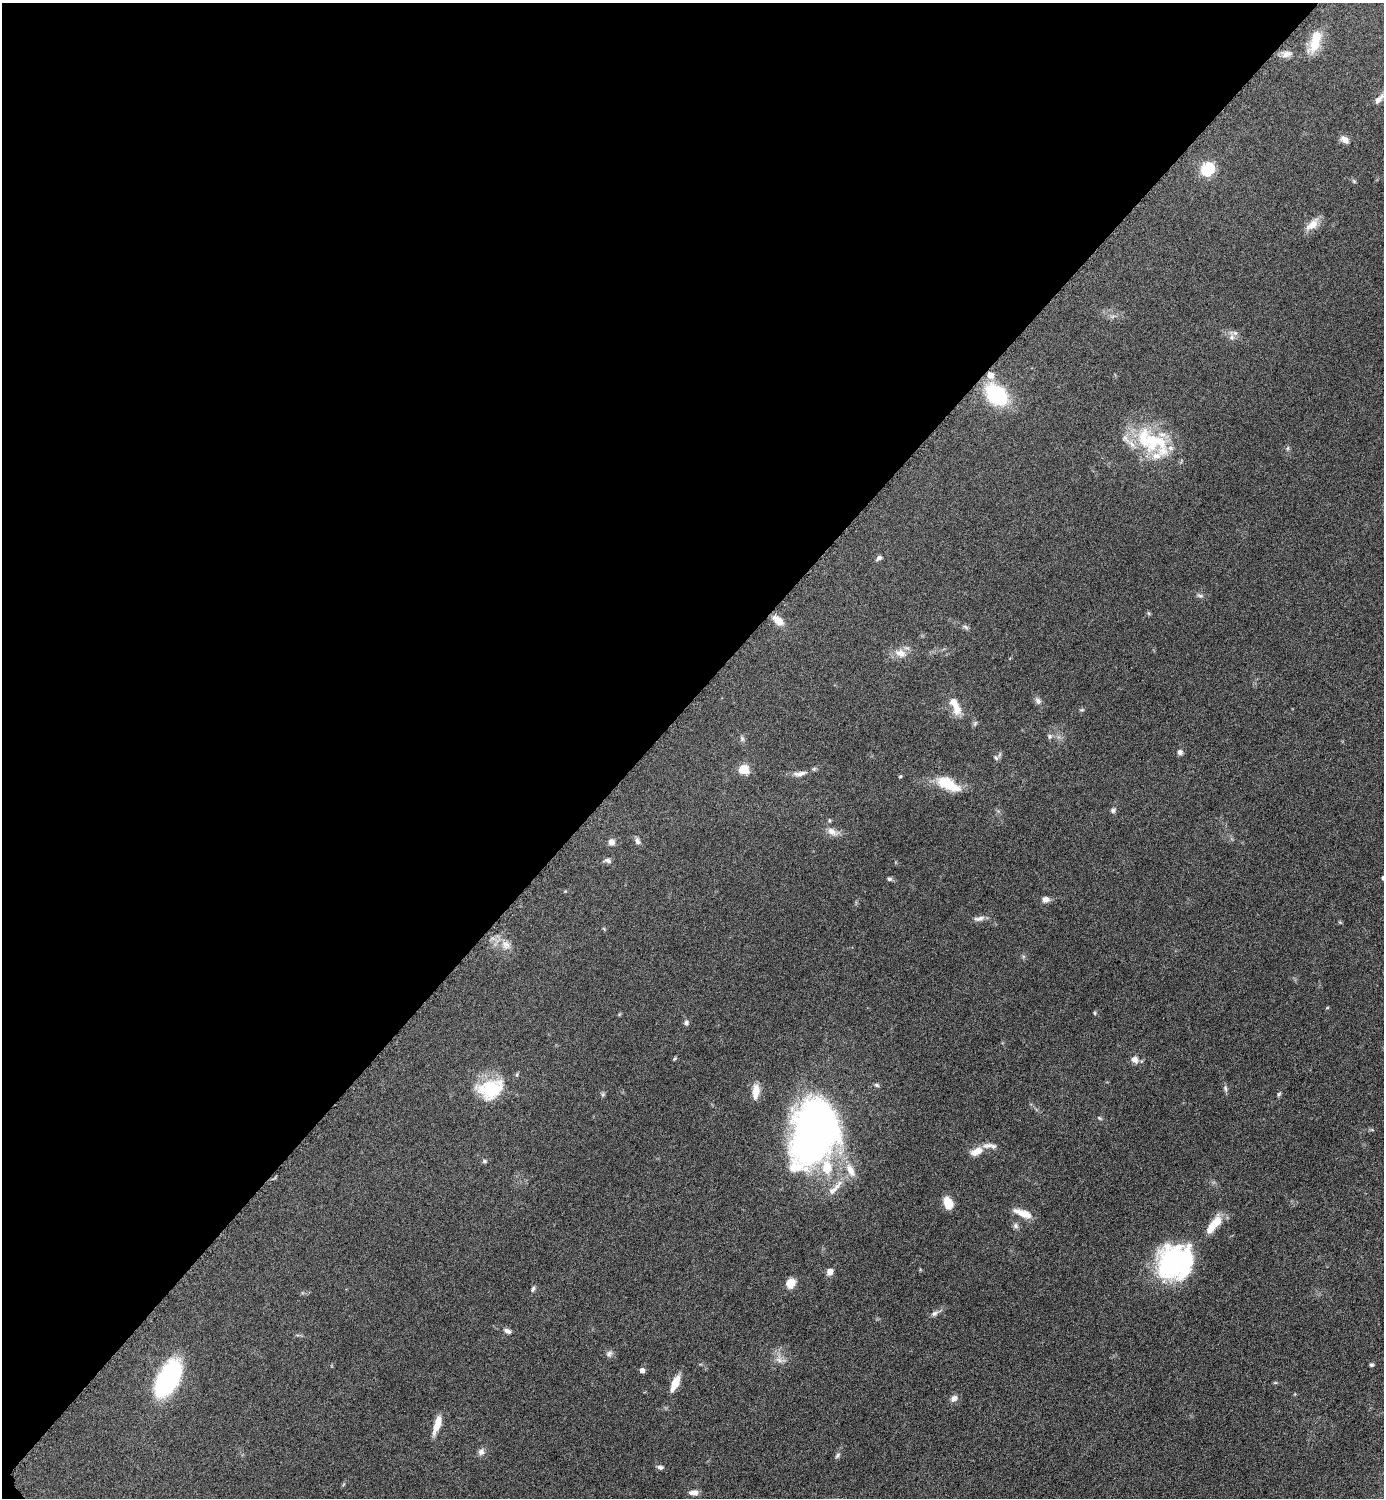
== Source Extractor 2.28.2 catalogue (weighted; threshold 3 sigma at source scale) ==
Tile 5 of 4 x 4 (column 1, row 2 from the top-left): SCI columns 308-1689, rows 3000-4495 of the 6003 x 6003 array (HDU 1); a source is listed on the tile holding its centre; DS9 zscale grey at full resolution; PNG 1386 x 1500 px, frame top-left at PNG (2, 3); no overlay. Shown black and unused: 47% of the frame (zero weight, under 6 of 12 exposures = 1% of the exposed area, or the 3 px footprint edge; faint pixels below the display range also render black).
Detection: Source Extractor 2.28.2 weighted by HDU 2 'WHT'; one run over the whole footprint, this tile lists its part. Background 0.0872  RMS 0.0039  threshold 0.016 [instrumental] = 3 sigma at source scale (4.09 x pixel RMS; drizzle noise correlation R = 1.36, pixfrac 0.8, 0.05/0.05 arcsec/px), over >= 5 px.
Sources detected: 89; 9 inside a brighter listed object's ellipse — not listed separately; the other 80 listed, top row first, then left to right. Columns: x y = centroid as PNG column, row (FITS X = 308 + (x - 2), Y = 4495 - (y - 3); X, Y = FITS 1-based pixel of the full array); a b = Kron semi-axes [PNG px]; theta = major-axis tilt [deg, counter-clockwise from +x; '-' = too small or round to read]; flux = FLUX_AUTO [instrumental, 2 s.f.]
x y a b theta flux
1315 42 29 12 72 8.9
1287 54 15 8 13 2.3
1379 99 15 6 47 2.2
1345 140 11 8 -37 2.2
1207 169 6 6 - 54
1354 181 7 4 -45 0.53
1312 224 20 10 40 4
1232 337 9 8 - 1.7
990 375 7 6 - 3.4
996 395 22 16 -43 30
1152 441 36 28 -82 22
1288 448 6 4 71 0.53
879 558 8 5 31 0.97
1200 596 9 5 -13 0.89
1148 613 6 4 -70 0.46
778 620 13 8 -38 4.4
965 627 9 5 -28 0.85
900 653 18 11 -17 4.1
1038 701 10 7 -58 1.4
956 709 16 12 -88 4.3
1082 710 8 4 8 0.48
975 723 8 5 63 0.73
1050 736 7 7 - 0.91
742 739 8 5 -64 0.86
1180 752 7 6 - 1.2
996 758 8 6 -56 0.89
743 769 6 6 - 13
800 774 20 7 8 2.8
900 776 5 4 - 0.39
949 783 32 14 -32 9.5
1113 810 7 7 - 0.96
829 821 5 5 - 0.54
832 832 17 9 -26 2.9
637 841 9 6 -65 1.2
611 842 8 8 - 1.8
608 860 9 6 -8 1.2
889 879 6 5 - 0.82
1046 899 8 7 - 2
979 918 16 6 10 1.8
604 929 6 4 -56 0.36
506 945 15 13 -34 4
1327 1008 5 3 - 0.33
1095 1013 6 4 -89 0.39
686 1023 7 6 - 1
675 1059 6 4 45 0.42
1135 1060 10 10 - 2.1
877 1085 7 5 -27 0.61
1225 1088 11 5 -76 0.95
490 1089 34 24 17 17
756 1091 18 8 86 4.4
603 1094 6 5 - 0.6
1279 1094 7 4 59 0.59
1099 1118 7 4 -27 0.55
814 1131 65 42 73 180
976 1151 17 9 24 4.1
484 1161 6 5 - 0.62
850 1170 21 10 -62 5.2
835 1188 31 8 45 4.5
948 1203 13 9 -67 5.2
1023 1213 23 8 -20 4.8
1215 1223 21 11 59 6.6
1015 1226 8 8 - 1.1
1175 1262 39 35 36 55
830 1272 7 6 - 2.3
791 1283 12 10 61 3.5
533 1289 9 5 60 0.83
934 1313 10 6 31 1.3
507 1331 11 6 -23 1.4
609 1354 10 8 23 1.3
779 1359 12 10 -54 2.7
1371 1365 4 4 - 0.7
642 1370 5 5 - 1.9
168 1378 33 17 63 57
675 1383 17 7 66 5.9
954 1398 9 7 38 1.8
437 1425 20 7 71 5.5
481 1452 10 8 69 1.6
837 1455 8 5 52 0.81
660 1467 7 5 -12 1.1
694 1493 12 6 3 2
Overlapping masked pixels (flux is a lower limit): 1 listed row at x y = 990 375